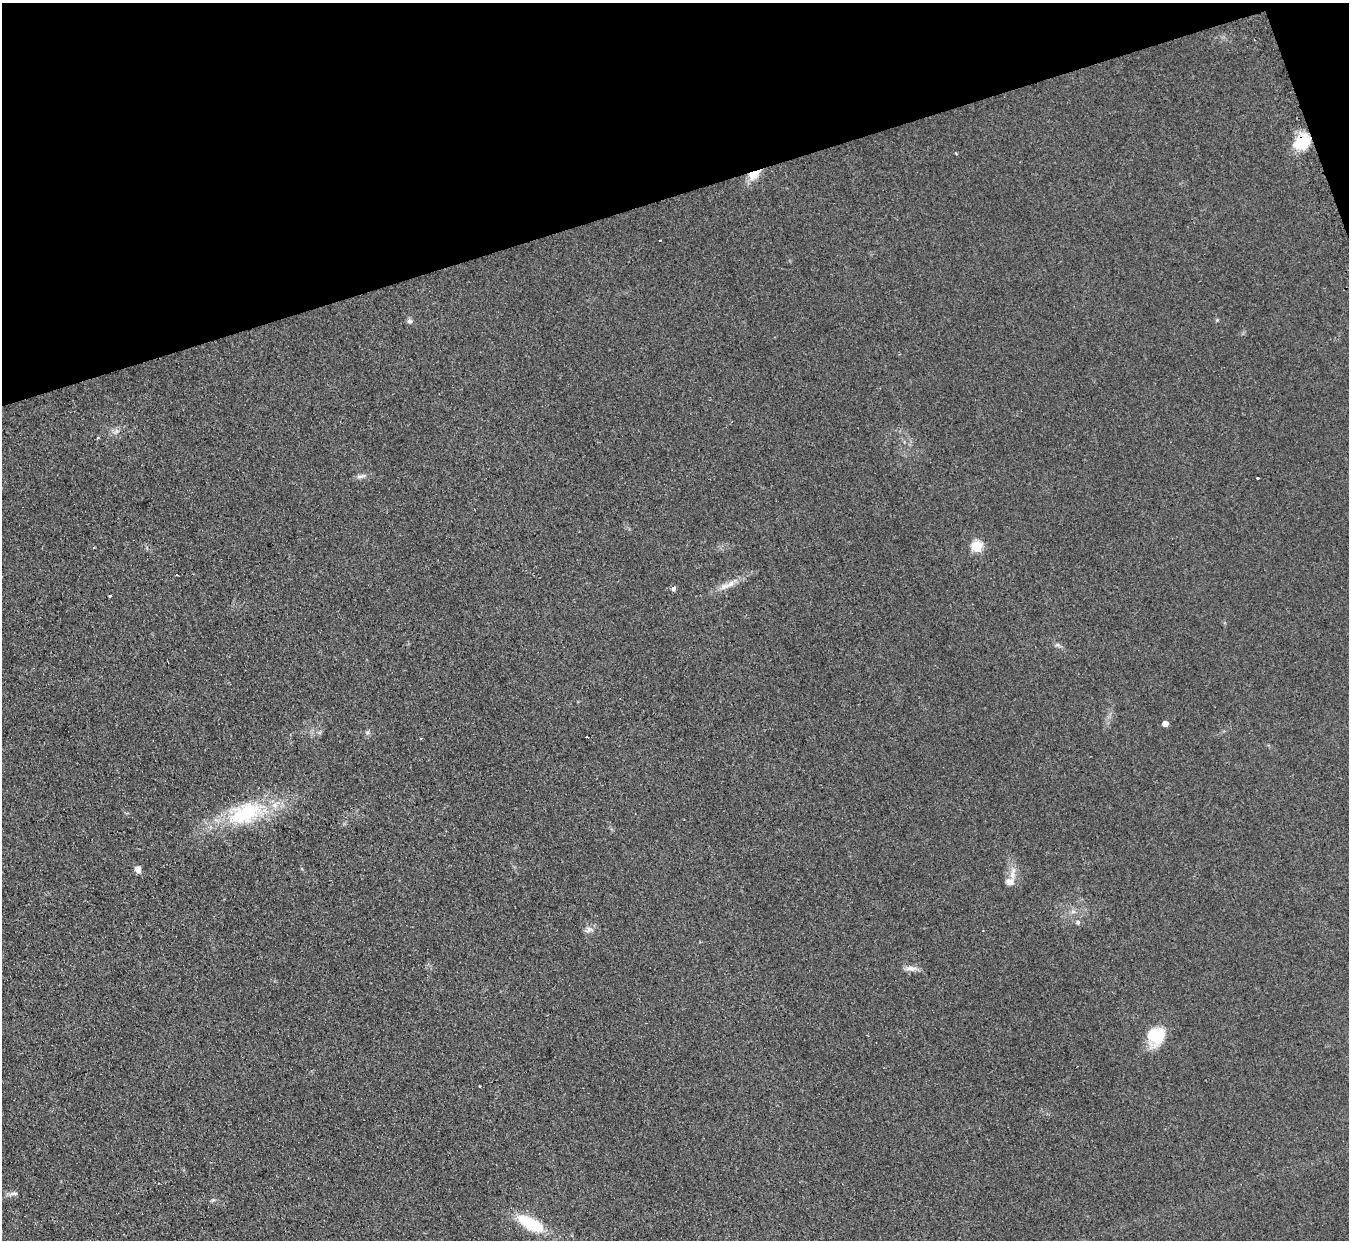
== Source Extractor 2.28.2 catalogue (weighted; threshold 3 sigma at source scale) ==
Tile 3 of 4 x 4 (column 3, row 1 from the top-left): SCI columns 2713-4059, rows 3991-5228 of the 5413 x 5375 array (HDU 1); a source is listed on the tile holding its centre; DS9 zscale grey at full resolution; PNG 1351 x 1242 px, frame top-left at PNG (2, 3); no overlay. Shown black and unused: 16% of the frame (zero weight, under 2 of 3 exposures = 2% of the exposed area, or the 3 px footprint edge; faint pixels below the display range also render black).
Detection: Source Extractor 2.28.2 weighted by HDU 2 'WHT'; one run over the whole footprint, this tile lists its part. Background 0.0957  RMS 0.011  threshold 0.0514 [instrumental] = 3 sigma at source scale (4.5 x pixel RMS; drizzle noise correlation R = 1.50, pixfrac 1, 0.05/0.05 arcsec/px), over >= 5 px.
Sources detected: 30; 1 cosmic-ray / hot-pixel residue — not listed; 2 inside a brighter listed object's ellipse — not listed separately; the other 27 listed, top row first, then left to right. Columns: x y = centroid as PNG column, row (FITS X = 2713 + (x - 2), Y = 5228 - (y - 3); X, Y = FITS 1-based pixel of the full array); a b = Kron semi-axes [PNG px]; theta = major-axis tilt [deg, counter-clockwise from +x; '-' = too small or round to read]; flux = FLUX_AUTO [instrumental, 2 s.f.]
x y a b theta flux
1302 143 20 16 20 32
956 153 3 3 - 1.2
754 174 16 9 35 16
410 321 7 6 - 3.2
98 438 4 2 - 1.9
361 476 16 4 13 4.3
1258 478 3 3 - 2.1
977 546 5 5 - 80
177 575 3 2 - 2.1
731 583 17 7 31 9.7
673 588 4 3 - 6.2
110 596 3 2 - 1.3
1058 645 8 4 0 2.4
1165 724 5 4 - 9.7
367 732 6 4 -19 1.8
587 736 3 3 - 25
245 813 54 27 23 93
138 869 9 7 -63 5.2
1012 874 23 6 81 9.7
1073 911 7 4 0 2.8
1078 922 6 6 - 2.7
589 929 10 9 - 5.2
911 968 17 7 -4 6.5
1156 1036 21 18 57 34
480 1086 3 2 - 1.6
14 1193 13 5 1 3.7
531 1224 28 11 -28 54
Overlapping masked pixels (flux is a lower limit): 2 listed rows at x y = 1302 143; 754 174
Unlisted compact peaks at least as high as the median listed source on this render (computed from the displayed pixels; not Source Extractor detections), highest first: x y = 1217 320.